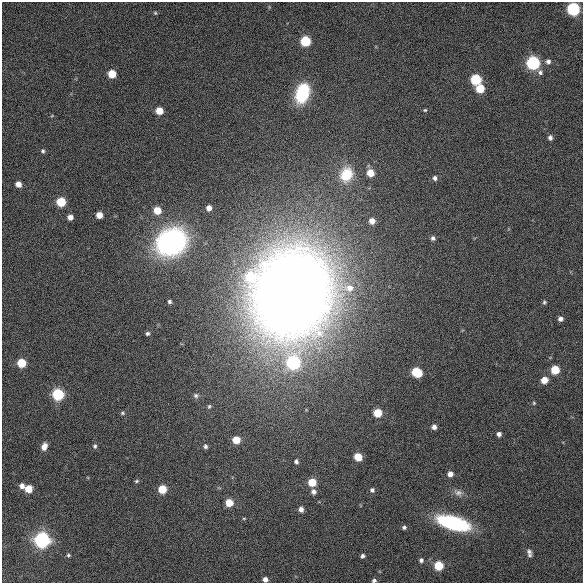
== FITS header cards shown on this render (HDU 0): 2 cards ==
NAXIS1  =                  581 /
NAXIS2  =                  581 /

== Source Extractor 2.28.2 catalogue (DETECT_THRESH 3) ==
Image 581 x 581 px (HDU 0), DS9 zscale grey, 1 PNG px = 1 image px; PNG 585 x 585 px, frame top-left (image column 1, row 581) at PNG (2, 2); no overlay
Background 648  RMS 26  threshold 77.2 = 3 sigma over >= 5 px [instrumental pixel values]
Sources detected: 73; all 73 listed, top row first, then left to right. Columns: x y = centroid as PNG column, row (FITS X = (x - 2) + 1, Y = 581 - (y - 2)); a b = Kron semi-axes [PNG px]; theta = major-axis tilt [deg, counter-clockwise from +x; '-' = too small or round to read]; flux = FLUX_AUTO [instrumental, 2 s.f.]
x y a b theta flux
573 9 7 7 - 1.9e+05
155 13 5 4 - 2.0e+03
305 41 6 6 - 8.5e+04
548 61 7 6 - 5.8e+03
533 63 7 7 - 2.0e+05
540 72 7 6 - 5.3e+03
112 74 6 6 - 3.7e+04
476 79 6 6 - 1.0e+05
480 88 6 6 - 4.3e+04
302 93 17 11 73 1.1e+05
425 110 5 4 - 2.3e+03
159 111 6 5 - 2.6e+04
550 138 6 5 - 5.7e+03
43 151 6 5 - 3.2e+03
370 173 6 6 - 2.6e+04
346 174 19 16 68 5.4e+04
435 178 5 5 - 5.2e+03
18 184 5 5 - 1.3e+04
61 202 6 6 - 6.3e+04
209 208 5 5 - 1.0e+04
157 210 6 6 - 3.1e+04
99 215 5 5 - 1.8e+04
70 217 5 5 - 1.1e+04
372 221 6 6 - 1.4e+04
433 238 5 5 - 4.9e+03
171 242 23 20 26 4.8e+05
250 277 9 9 - 6.7e+04
349 288 15 10 1 2.4e+04
292 293 63 53 72 4.1e+06
169 302 4 4 - 3.5e+03
544 302 5 4 - 2.7e+03
560 319 5 5 - 6.6e+03
147 333 4 4 - 3.4e+03
293 362 17 14 -81 1.3e+05
21 363 7 6 - 3.8e+04
555 370 6 6 - 4.5e+04
417 372 8 6 -31 7.4e+04
544 380 6 5 - 2.3e+04
58 394 8 8 - 7.9e+04
196 396 7 7 - 4.7e+03
534 403 4 4 - 2.0e+03
209 406 6 5 - 3.1e+03
122 413 6 4 -15 2.7e+03
377 413 6 6 - 4.9e+04
434 427 5 5 - 7.3e+03
499 434 5 5 - 6.2e+03
236 440 6 6 - 3.1e+04
44 446 8 6 71 1.1e+04
95 446 6 5 - 3.5e+03
205 446 6 5 - 4.4e+03
358 457 6 5 - 3.7e+04
296 462 5 4 - 4.4e+03
450 474 5 5 - 1.0e+04
136 481 6 4 27 2.5e+03
312 482 6 6 - 3.7e+04
22 486 6 6 - 8.5e+03
28 489 6 6 - 2.8e+04
162 489 6 6 - 4.3e+04
372 490 6 6 - 4.8e+03
313 491 7 6 - 6.5e+03
458 493 14 9 -27 9.7e+03
229 503 6 6 - 3.3e+04
301 509 5 5 - 7.7e+03
453 523 28 11 -16 2.1e+05
404 527 5 5 - 3.7e+03
42 540 9 9 - 2.1e+05
529 553 10 5 -78 6.2e+03
68 555 5 4 - 2.6e+03
362 556 4 4 - 4.4e+03
421 560 5 5 - 4.1e+03
438 565 6 6 - 5.8e+04
265 579 5 5 - 8.8e+03
374 580 5 4 - 3.8e+03
At the frame edge (FLAGS 8, measured only in part): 2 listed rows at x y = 265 579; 374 580